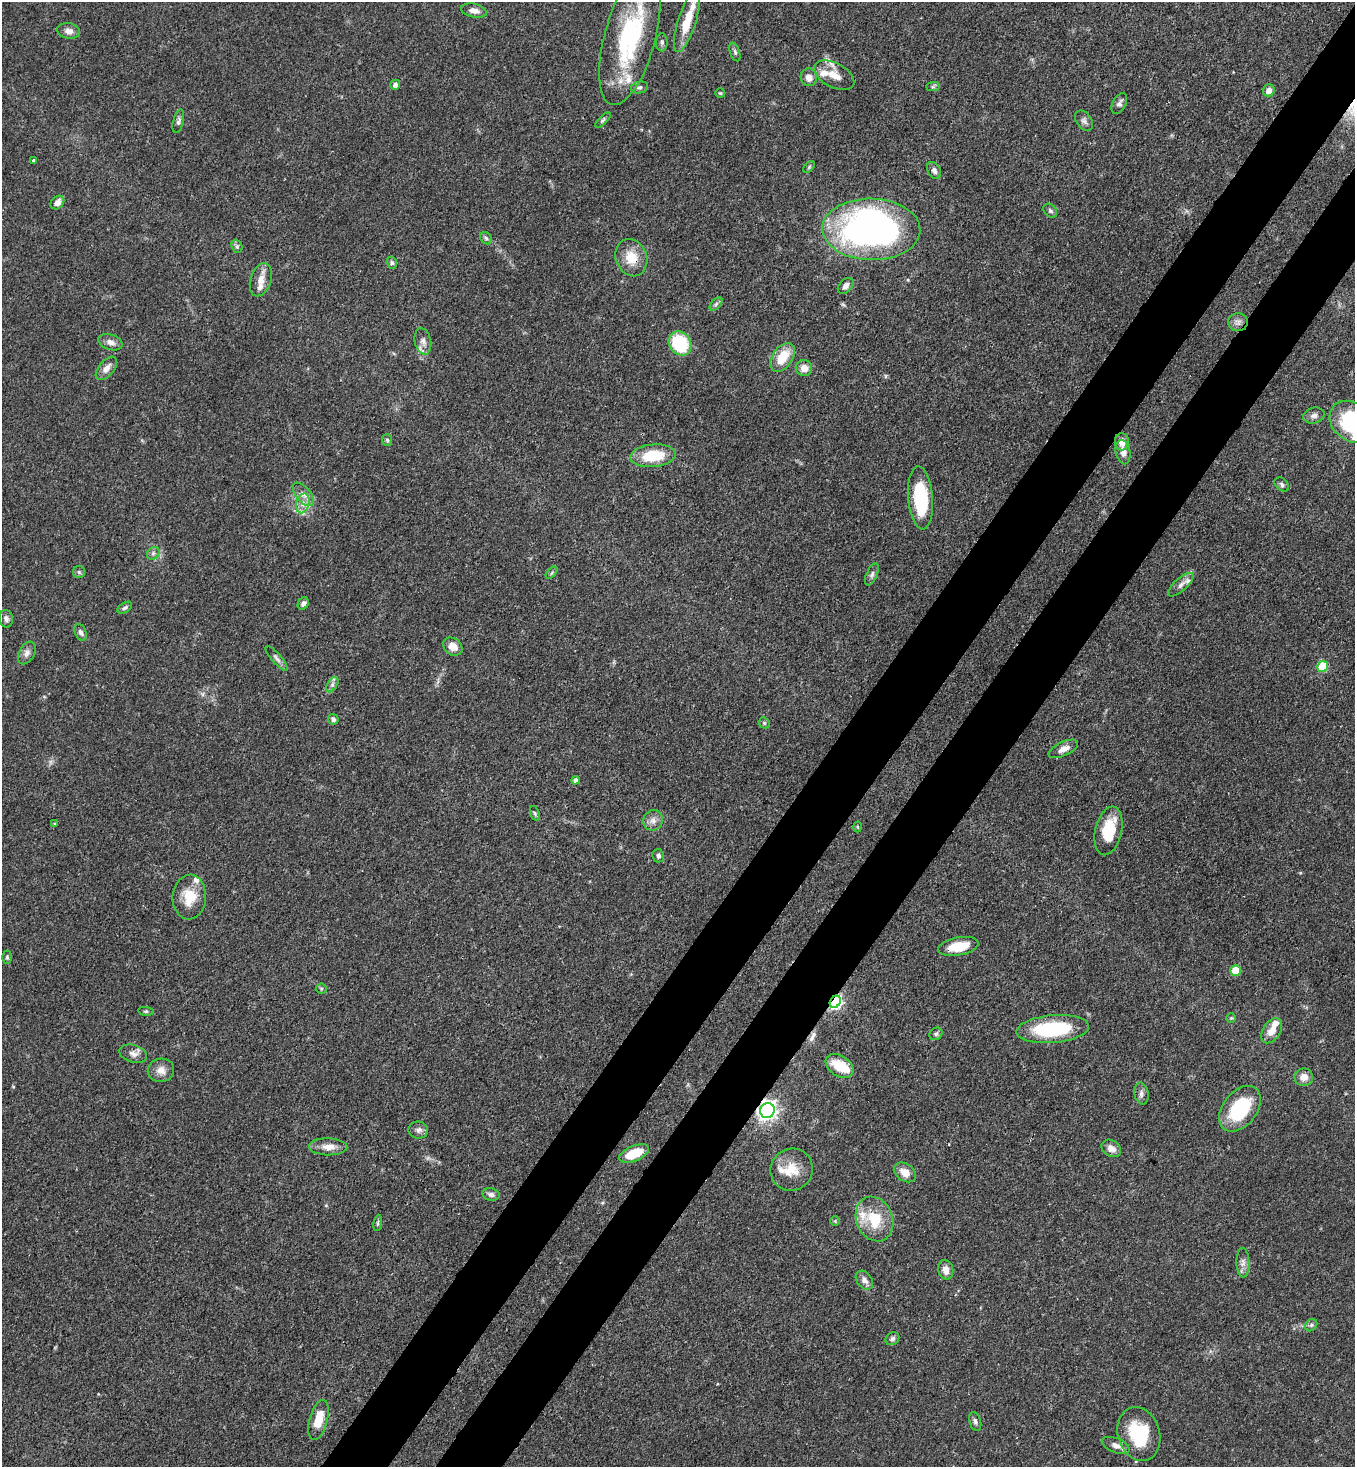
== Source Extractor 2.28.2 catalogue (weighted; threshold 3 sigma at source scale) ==
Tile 10 of 4 x 4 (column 2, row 3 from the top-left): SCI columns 1580-2932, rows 1524-2988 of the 6001 x 5979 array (HDU 1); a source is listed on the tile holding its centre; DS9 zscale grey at full resolution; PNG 1357 x 1469 px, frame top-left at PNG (2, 2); each listed source drawn as its Kron ellipse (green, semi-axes under 4 px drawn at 4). Shown black and unused: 9% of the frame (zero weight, under 3 of 4 exposures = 7% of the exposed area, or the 3 px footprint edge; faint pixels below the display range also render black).
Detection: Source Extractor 2.28.2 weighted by HDU 2 'WHT'; one run over the whole footprint, this tile lists its part. Background 0.0827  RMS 0.0039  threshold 0.0174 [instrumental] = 3 sigma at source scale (4.5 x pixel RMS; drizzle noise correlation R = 1.50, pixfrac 1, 0.05/0.05 arcsec/px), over >= 5 px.
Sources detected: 121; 1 inside a brighter object's white glare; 1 long thin detection or spike segment (spike, bleed or trail) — neither listed nor drawn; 11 inside a brighter listed object's ellipse — not listed separately; the other 108 listed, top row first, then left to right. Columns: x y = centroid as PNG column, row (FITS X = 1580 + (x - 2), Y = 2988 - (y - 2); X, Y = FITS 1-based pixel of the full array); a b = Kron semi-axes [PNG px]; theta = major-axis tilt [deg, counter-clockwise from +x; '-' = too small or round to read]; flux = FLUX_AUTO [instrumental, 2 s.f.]
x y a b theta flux
474 11 13 6 -12 2.4
687 21 32 9 72 11
69 31 11 7 -10 2.1
630 37 70 25 75 53
662 42 9 5 89 0.95
735 52 9 5 -72 0.92
834 75 22 12 -28 6
809 77 9 8 - 2.7
395 85 5 5 - 1.5
639 87 9 5 12 1
933 87 7 4 1 0.68
1269 90 6 6 - 2.5
720 93 5 5 - 0.48
1119 103 11 6 61 1.3
603 120 10 4 45 0.83
178 121 12 5 76 1.1
1084 121 11 7 -54 1.5
33 160 3 3 - 0.92
809 167 7 4 46 0.65
934 171 9 6 -61 1.5
57 203 7 6 - 2.7
1050 211 8 5 -46 0.88
871 229 49 31 -1 170
486 238 7 5 -47 0.84
237 246 7 5 -71 0.81
631 258 19 15 -68 8.2
392 263 6 5 - 0.8
261 280 17 10 72 3.9
846 286 9 6 47 1.6
716 304 8 4 46 0.85
1238 322 9 9 - 1.9
423 341 13 8 -77 2.5
110 342 12 7 -19 2.3
680 343 13 10 -54 22
782 357 16 10 55 9.6
106 368 14 7 50 2.9
804 368 8 8 - 3.1
1314 416 11 7 13 1.7
1351 422 24 18 -41 31
387 440 6 5 - 0.74
1122 442 8 7 - 3.3
1123 452 12 7 -78 2.7
653 456 23 11 5 15
1282 484 8 5 -42 1
303 494 14 7 -50 2.6
920 498 31 12 -85 21
303 503 10 6 74 2.4
153 553 7 5 46 0.91
79 572 6 6 - 0.81
552 573 7 4 46 0.6
872 574 12 5 66 1.2
1181 585 16 6 41 2.1
303 604 6 5 - 1.5
125 608 8 5 32 0.94
6 619 9 7 -79 1.3
81 632 9 5 -66 1.3
453 647 10 8 -36 3.8
27 653 12 7 60 1.9
277 658 16 5 -49 1.5
1323 666 5 5 - 17
332 685 8 5 59 1.1
333 719 5 5 - 1.1
764 723 6 5 - 0.59
1063 749 16 7 25 3
575 780 4 4 - 1.2
535 813 7 4 -71 0.72
653 820 10 9 - 2.4
54 824 4 2 - 0.36
858 827 5 3 - 0.39
1108 831 25 13 77 14
658 856 6 6 - 0.93
189 897 22 16 86 9.5
958 946 20 9 11 9.2
7 957 6 4 -90 0.64
1235 970 5 5 - 12
321 989 5 5 - 0.58
835 1002 6 5 - 76
146 1011 8 4 -8 0.58
1231 1018 5 4 - 0.47
1053 1029 36 14 5 31
1272 1031 14 8 57 4.1
936 1034 7 5 38 0.89
133 1054 14 8 -16 2.3
839 1066 15 10 -33 11
161 1070 13 12 - 3.4
1304 1077 9 9 - 3.1
1141 1094 11 7 -80 1.6
1240 1109 26 17 52 25
767 1110 7 7 - 210
418 1130 10 8 -8 1.6
328 1147 19 8 -1 3.7
1111 1148 10 8 -31 2.9
634 1153 16 7 23 10
792 1170 21 21 - 9
905 1172 12 8 -36 4.3
491 1194 9 6 -15 1.4
874 1219 23 18 -68 14
835 1221 5 5 - 0.46
378 1223 8 4 82 0.66
1243 1263 15 6 -88 2.1
946 1270 10 7 -74 2.9
864 1280 10 7 -51 2.2
1311 1325 7 5 47 0.84
892 1339 7 6 - 1.1
318 1420 20 9 75 8.5
975 1422 10 5 -73 1.1
1139 1434 27 21 -73 21
1116 1445 14 7 -22 2.6
Overlapping masked pixels (flux is a lower limit): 3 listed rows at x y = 631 258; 835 1002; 767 1110
Isophote crosses this tile's border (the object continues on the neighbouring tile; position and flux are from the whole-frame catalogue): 2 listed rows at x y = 630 37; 1351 422